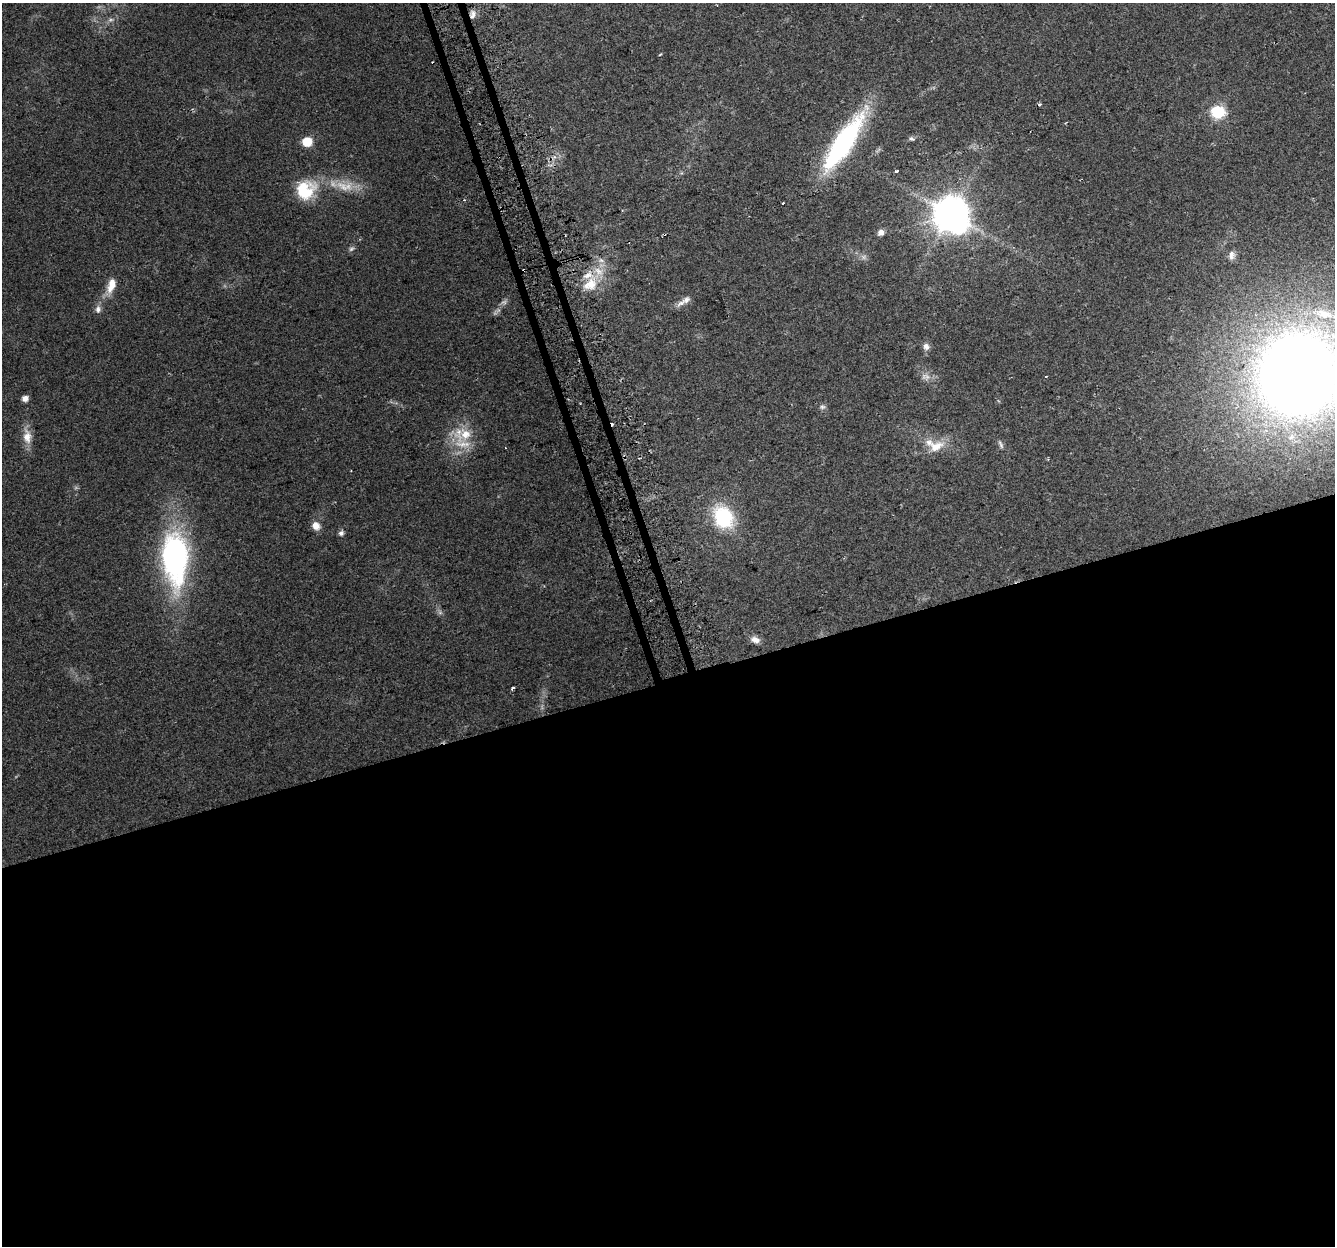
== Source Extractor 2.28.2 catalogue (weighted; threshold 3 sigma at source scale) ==
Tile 15 of 4 x 4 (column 3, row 4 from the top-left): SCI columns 2698-4030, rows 72-1315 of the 5397 x 5168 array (HDU 1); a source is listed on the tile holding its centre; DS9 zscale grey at full resolution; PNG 1337 x 1248 px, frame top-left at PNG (2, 3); no overlay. Shown black and unused: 46% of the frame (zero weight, under 2 of 3 exposures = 2% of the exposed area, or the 3 px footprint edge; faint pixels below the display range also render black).
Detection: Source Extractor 2.28.2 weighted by HDU 2 'WHT'; one run over the whole footprint, this tile lists its part. Background 0.0744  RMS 0.0084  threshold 0.0379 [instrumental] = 3 sigma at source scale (4.5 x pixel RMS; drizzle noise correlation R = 1.50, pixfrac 1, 0.0396/0.0396 arcsec/px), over >= 5 px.
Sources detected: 50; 4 too faint to see at this stretch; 6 cosmic-ray / hot-pixel residue — not listed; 4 inside a brighter listed object's ellipse — not listed separately; the other 36 listed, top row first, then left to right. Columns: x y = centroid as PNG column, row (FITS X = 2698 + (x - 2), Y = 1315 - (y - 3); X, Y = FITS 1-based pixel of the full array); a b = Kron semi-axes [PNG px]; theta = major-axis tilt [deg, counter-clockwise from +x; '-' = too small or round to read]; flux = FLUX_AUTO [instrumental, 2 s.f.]
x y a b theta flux
472 14 12 7 84 4.4
660 54 4 2 - 0.69
1039 104 3 3 - 1.9
1218 112 7 6 - 110
911 138 8 6 -11 1.9
307 142 6 6 - 29
843 143 70 18 56 130
896 171 3 2 - 1.5
305 190 27 24 38 34
951 214 11 10 - 2200
881 232 7 6 - 4.6
351 249 8 6 32 2
1231 255 12 8 88 4
864 257 7 6 - 2.4
524 270 5 2 - 7.3
598 272 19 16 70 17
111 285 20 10 73 11
686 300 13 9 34 5.3
98 309 11 8 84 3.8
1324 314 33 12 -12 27
926 346 9 8 - 4.1
1299 374 60 59 - 1400
1046 377 3 2 - 0.53
25 399 5 5 - 5.7
822 407 8 6 10 2.2
459 433 30 15 -86 23
27 437 21 12 -84 10
1000 444 13 4 -68 2.2
936 446 24 14 25 15
723 517 21 17 -61 62
316 526 10 9 - 7
341 533 7 6 - 2.4
175 558 61 28 -88 190
440 612 6 6 - 1.9
755 640 12 7 -17 5.3
513 687 3 3 - 13
Overlapping masked pixels (flux is a lower limit): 2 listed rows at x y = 472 14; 524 270
Isophote crosses this tile's border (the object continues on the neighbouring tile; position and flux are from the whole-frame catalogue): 1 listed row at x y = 1299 374